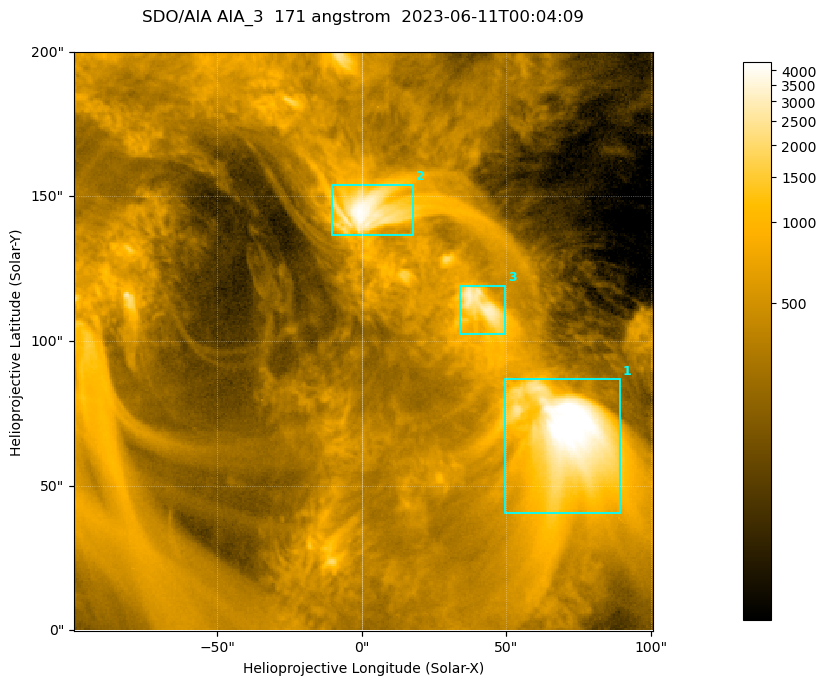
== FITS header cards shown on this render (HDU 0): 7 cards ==
TELESCOP= 'SDO/AIA '           / For AIA: SDO/AIA
INSTRUME= 'AIA_3   '           / For AIA: AIA_ATA1, AIA_ATA2, AIA_ATA3 or AIA_AT
WAVELNTH=                  171 / [angstrom] Wavelength
WAVEUNIT= 'angstrom'           / Wavelength unit: angstrom
DATE-OBS= '2023-06-11T00:04:09.350' / [ISO] Date when observation started; ISO 8
CTYPE1  = 'HPLN-TAN'           / CTYPE1; Typically HPLN
CTYPE2  = 'HPLT-TAN'           / CTYPE2; Typically HPLT

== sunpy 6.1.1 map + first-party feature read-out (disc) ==
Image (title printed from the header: SDO/AIA AIA_3  171 angstrom  2023-06-11T00:04:09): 334 x 334 px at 0.599 arcsec/px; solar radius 945 arcsec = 1577 px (partial field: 1.4% of the solar disc is inside the frame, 100% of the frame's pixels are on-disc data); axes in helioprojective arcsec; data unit not stated in the header (colour bar unlabelled)
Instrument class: DISC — disc imager (sunpy class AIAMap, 171 A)
Bright regions (active regions / flare kernels): reference = the on-disc median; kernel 3 px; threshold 5 sigma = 1101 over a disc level ~356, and >= 1.15x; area >= 111 px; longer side >= 4 px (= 2.4 arcsec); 3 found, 3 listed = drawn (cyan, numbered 1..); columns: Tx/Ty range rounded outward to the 2 arcsec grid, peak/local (2 s.f.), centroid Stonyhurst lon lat
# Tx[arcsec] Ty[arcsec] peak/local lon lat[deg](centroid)
1 50..90 40..88 16 +4 +4
2 -10..18 136..154 12 +0 +9
3 34..50 102..120 8.9 +3 +7